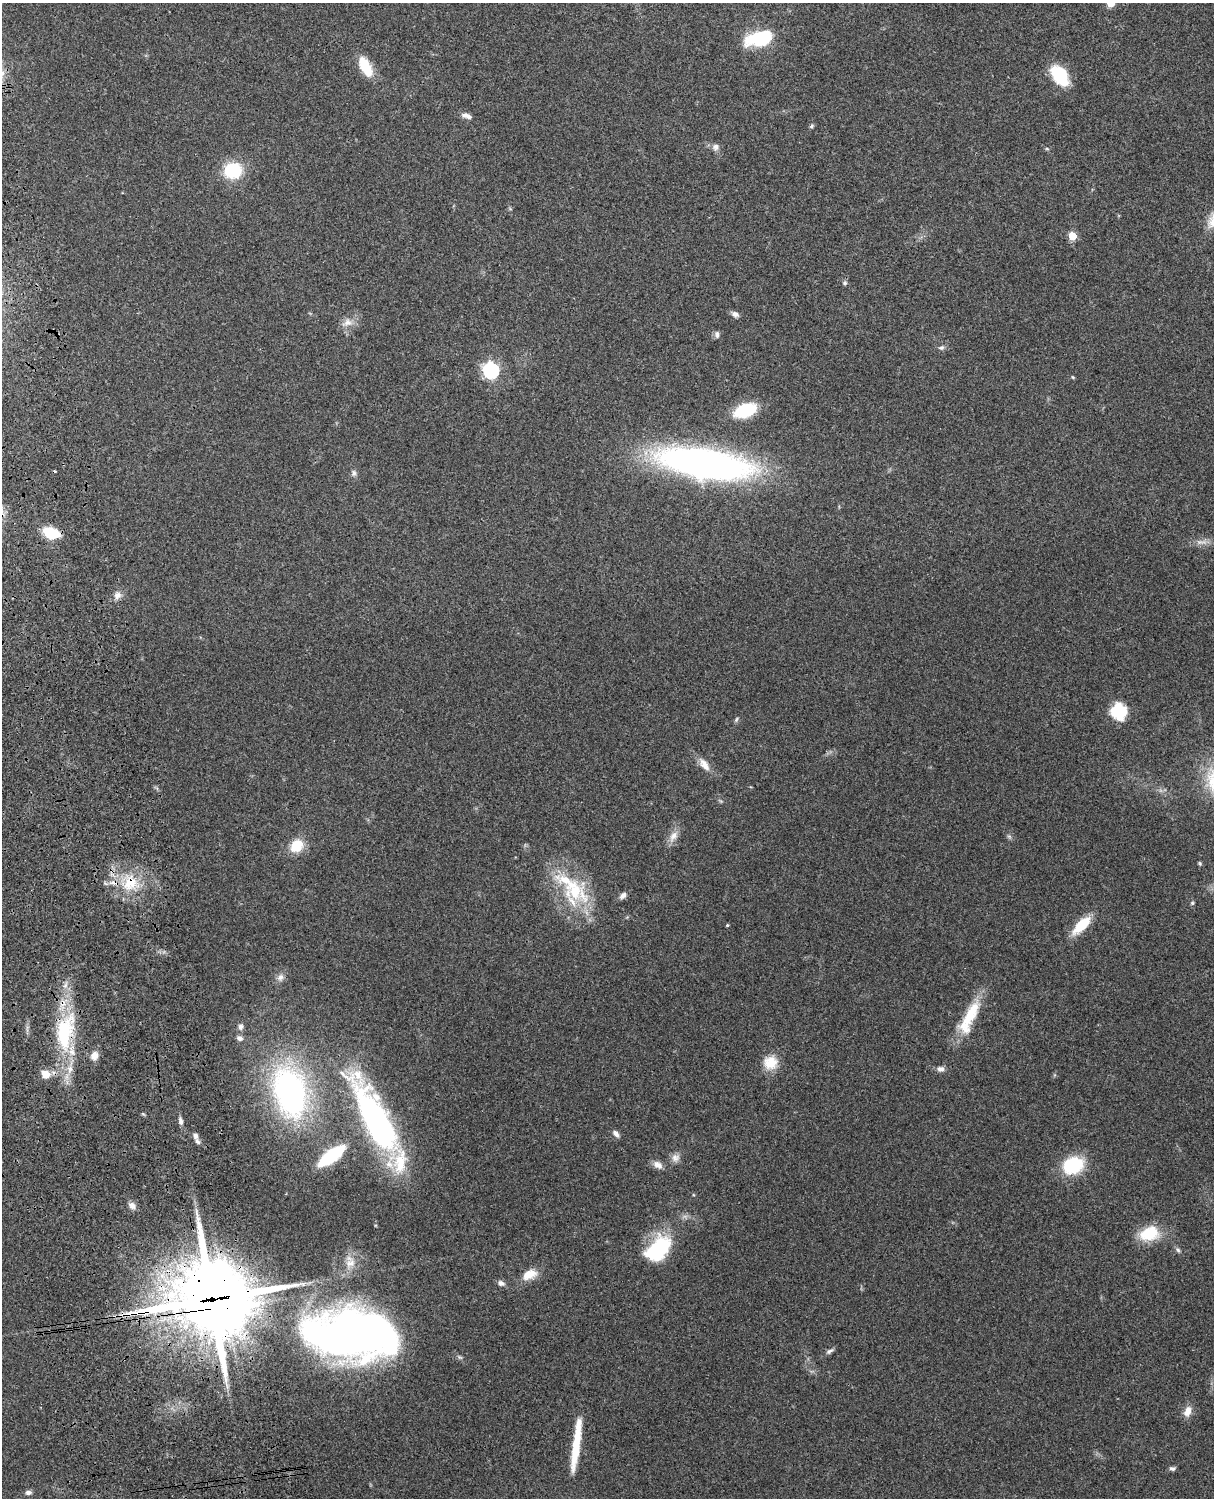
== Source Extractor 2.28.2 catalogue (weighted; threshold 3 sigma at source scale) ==
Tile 7 of 4 x 3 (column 3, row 2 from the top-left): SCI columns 2543-3754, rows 1660-3155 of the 5087 x 4927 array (HDU 1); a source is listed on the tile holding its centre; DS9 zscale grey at full resolution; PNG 1216 x 1500 px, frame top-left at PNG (2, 3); no overlay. Shown black and unused: <1% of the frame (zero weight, under 3 of 4 exposures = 6% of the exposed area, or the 3 px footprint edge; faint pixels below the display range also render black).
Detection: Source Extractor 2.28.2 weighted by HDU 2 'WHT'; one run over the whole footprint, this tile lists its part. Background 0.209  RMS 0.0082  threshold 0.0369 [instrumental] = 3 sigma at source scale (4.5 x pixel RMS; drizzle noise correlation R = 1.50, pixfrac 1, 0.05/0.05 arcsec/px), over >= 5 px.
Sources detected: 79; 1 too faint to see at this stretch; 2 cosmic-ray / hot-pixel residue — not listed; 7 inside a brighter listed object's ellipse — not listed separately; the other 69 listed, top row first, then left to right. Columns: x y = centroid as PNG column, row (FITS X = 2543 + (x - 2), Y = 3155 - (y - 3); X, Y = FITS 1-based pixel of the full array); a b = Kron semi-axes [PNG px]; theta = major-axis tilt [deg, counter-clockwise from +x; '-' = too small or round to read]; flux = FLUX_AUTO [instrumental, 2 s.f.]
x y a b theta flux
1111 3 5 5 - 19
759 39 23 12 13 58
365 67 23 11 -61 21
1059 75 22 13 -53 36
465 115 10 8 1 3.4
811 126 7 5 42 1.4
715 147 10 9 - 3.9
1047 149 6 3 -19 0.95
233 170 14 13 - 48
1072 236 5 5 - 26
845 283 7 6 - 1.8
735 314 9 6 -26 3.6
347 323 17 11 21 8.2
717 335 9 6 -85 2.5
941 348 9 6 2 2.2
491 370 7 6 - 210
1073 377 5 4 - 0.81
745 410 19 11 20 49
704 463 90 27 -9 400
354 473 9 7 90 2.5
51 533 13 8 -18 33
117 595 11 9 63 4.8
1119 711 19 17 -68 26
736 719 7 4 70 1.4
704 764 20 9 -54 8.2
673 836 18 9 57 7.4
1009 836 7 4 -19 1.4
297 846 16 13 44 18
1200 863 6 4 -48 1.1
129 883 26 21 34 32
575 892 34 27 48 49
623 895 9 6 46 3.6
1192 903 5 5 - 1.2
727 925 3 3 - 0.96
1081 925 26 11 45 23
280 977 10 8 60 4
969 1017 49 14 64 34
241 1027 7 6 - 3
65 1032 43 18 79 70
240 1038 9 6 -30 3
94 1056 10 8 68 6.5
770 1063 19 18 - 15
70 1069 11 6 87 5.2
941 1069 10 7 11 3.4
45 1074 9 8 - 11
291 1092 41 26 -74 270
375 1119 87 24 -63 240
180 1121 10 5 -75 2.9
616 1134 10 6 -49 3.3
195 1136 11 7 -70 3.9
331 1156 23 9 37 73
675 1158 11 11 - 5.1
658 1165 13 8 -28 5.3
1073 1165 22 17 22 44
132 1206 10 8 -30 4.2
1149 1234 25 18 16 26
657 1249 28 17 43 74
1178 1250 8 5 -49 1.8
350 1263 17 13 43 12
530 1274 19 11 24 12
501 1283 10 7 -25 3.1
213 1298 12 8 -24 4000
227 1309 66 44 -29 2600
351 1334 97 50 -3 570
829 1351 11 5 29 2.5
1188 1411 15 9 66 7.4
576 1442 63 8 82 34
1172 1468 8 5 -9 2
28 1492 8 6 5 2.7
Overlapping masked pixels (flux is a lower limit): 5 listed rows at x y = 129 883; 65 1032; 213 1298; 227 1309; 351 1334
Isophote crosses this tile's border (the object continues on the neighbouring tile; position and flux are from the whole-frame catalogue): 1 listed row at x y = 1111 3